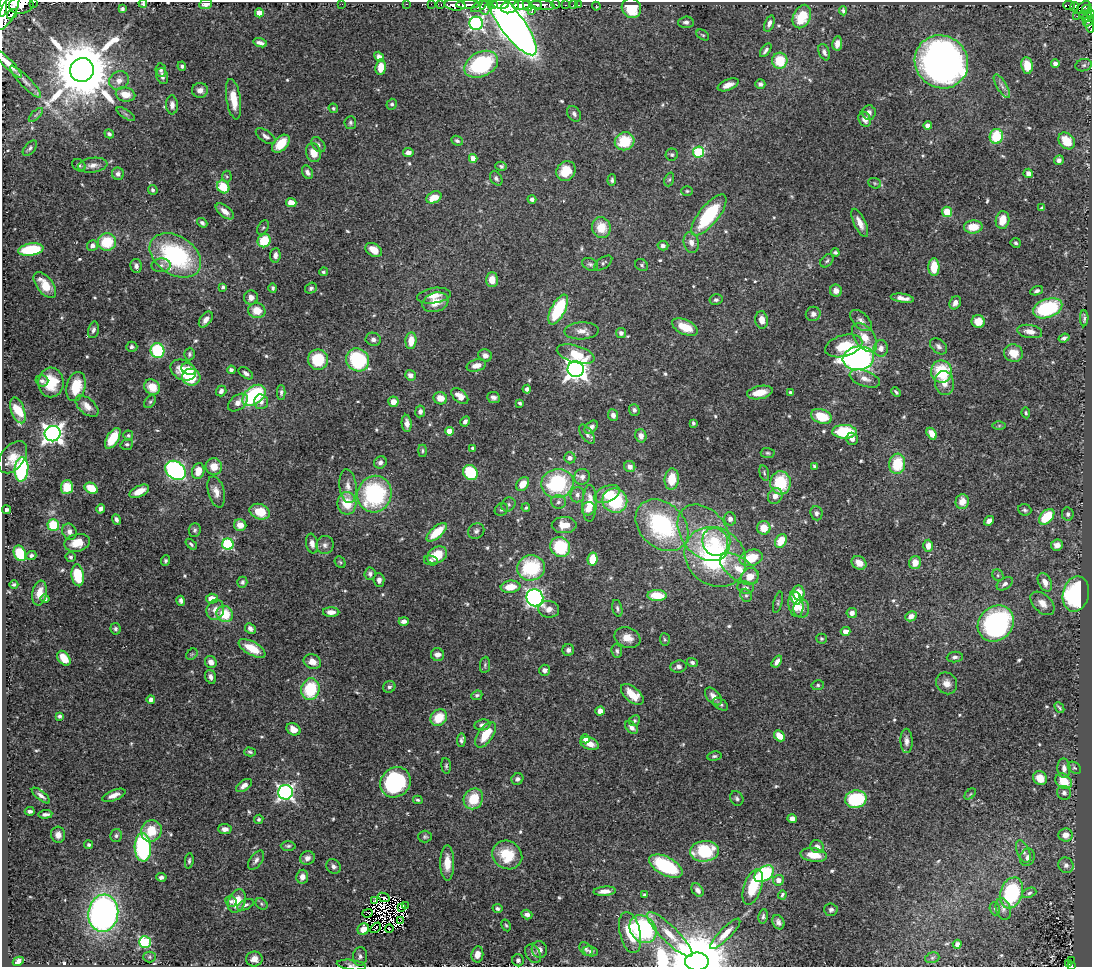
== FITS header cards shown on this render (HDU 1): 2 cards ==
NAXIS1  =                 1090
NAXIS2  =                  965

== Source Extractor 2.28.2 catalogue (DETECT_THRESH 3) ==
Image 1090 x 965 px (HDU 1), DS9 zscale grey, 1 PNG px = 1 image px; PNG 1094 x 969 px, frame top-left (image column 1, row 965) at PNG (2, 2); each listed source drawn as its Kron ellipse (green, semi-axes under 4 px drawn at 4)
Background 0.391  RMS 0.022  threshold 0.0669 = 3 sigma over >= 5 px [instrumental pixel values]
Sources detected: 629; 8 with non-positive FLUX_AUTO (blend fragments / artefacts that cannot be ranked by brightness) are neither listed nor drawn; of the other 621, the 500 brightest by FLUX_AUTO listed and drawn (121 fainter detections omitted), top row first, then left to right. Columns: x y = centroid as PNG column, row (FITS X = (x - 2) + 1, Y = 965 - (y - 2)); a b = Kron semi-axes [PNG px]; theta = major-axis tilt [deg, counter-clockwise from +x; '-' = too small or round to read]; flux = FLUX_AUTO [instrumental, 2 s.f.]
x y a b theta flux
34 2 3 2 - 17
143 3 4 4 - 2.3
206 4 6 5 - 10
342 4 2 2 - 44
406 4 3 2 - 5.2
431 4 2 2 - 4.2
441 4 4 3 - 9.6
501 4 8 3 -3 410
556 4 4 3 - 32
21 5 12 8 8 900
455 5 10 5 -6 450
468 5 12 4 1 350
493 5 5 4 - 340
522 5 8 5 6 440
527 5 6 4 -60 230
537 5 5 4 - 170
543 5 12 5 -10 290
565 5 3 2 - 14
573 5 3 2 - 8.3
579 5 3 2 - 8
1069 5 6 3 -4 36
479 6 9 3 28 120
596 6 4 3 - 6.7
3 7 10 4 85 560
485 7 8 5 77 150
510 7 9 6 19 460
1074 7 5 3 - 11
1083 7 8 5 42 110
631 8 10 9 - 48
122 9 3 3 - 2.6
1087 9 5 4 - 62
8 11 20 7 63 1200
532 11 4 3 - 110
843 11 5 3 - 3.1
259 13 4 4 - 22
12 14 6 4 53 230
1090 14 4 3 - 79
1083 15 4 3 - 11
1077 16 2 2 - 3.8
802 17 12 8 66 47
1087 17 5 3 - 100
1088 21 6 3 46 60
686 22 8 5 3 4.4
476 23 7 6 - 350
511 23 39 12 -53 2000
769 23 8 4 69 5.7
1090 26 7 4 -76 24
703 35 7 4 -35 2.2
260 43 7 4 -16 6.5
837 43 7 5 81 11
766 50 8 4 53 4.7
824 52 8 5 -68 5.2
379 57 6 4 -50 8.7
780 61 8 7 - 48
941 62 27 26 - 940
8 63 20 4 -46 14
481 64 18 12 26 150
1055 64 4 4 - 11
1027 65 8 6 -80 32
1084 65 8 6 15 3.9
182 66 5 4 - 2.8
381 67 8 5 84 19
82 70 12 11 - 15000
161 70 7 5 -82 3.6
162 76 8 6 -73 6.5
119 81 10 9 - 12
25 82 21 5 -46 10
760 84 5 5 - 4.7
728 85 11 5 22 12
1002 86 13 5 -59 6.3
200 90 8 7 - 8.8
125 94 10 7 -12 22
234 99 20 7 -81 28
392 104 5 5 - 3.1
172 105 9 6 -87 7.3
333 108 5 4 - 2.5
869 113 7 7 - 6.2
126 114 10 4 -34 3.8
574 114 8 6 -59 4.7
36 115 9 3 45 3.1
865 119 8 6 -67 10
350 123 6 6 - 3.3
928 126 4 4 - 16
109 134 5 4 - 3.4
266 136 11 5 -35 5.3
996 136 7 6 - 54
457 141 6 4 -24 3.2
625 141 10 9 - 52
1067 141 9 7 -47 35
281 144 10 6 47 29
318 145 8 6 -53 4
30 148 9 5 49 3.9
408 152 5 4 - 7.6
699 152 6 5 - 120
313 153 9 7 -73 22
672 155 6 6 - 2.8
473 158 4 4 - 15
1059 160 5 4 - 6.2
79 165 7 5 -39 3.7
93 165 15 7 6 10
501 166 6 4 -15 2.8
566 171 10 9 - 32
307 172 7 5 -60 5.8
1028 173 4 4 - 7.7
118 174 6 6 - 5.2
227 177 6 4 -87 2.3
496 178 8 5 -56 4.1
669 179 7 4 69 2.5
612 180 6 4 86 3.2
875 183 7 5 -22 2.3
223 187 7 5 -52 46
153 190 5 4 - 3
687 191 5 4 - 2.3
434 197 8 5 26 21
532 199 4 4 - 4.4
291 202 5 4 - 14
1042 208 4 3 - 2.3
225 211 11 5 -37 13
947 212 5 5 - 38
709 215 25 9 51 120
1002 220 9 7 81 22
202 223 5 4 - 3.5
860 223 15 5 -65 12
263 227 8 5 61 2.6
973 227 9 6 4 28
601 228 10 9 - 28
264 241 7 6 - 45
107 242 9 8 - 53
691 242 10 7 -77 9.3
1016 243 5 5 - 3.1
92 246 5 5 - 7
663 246 5 4 - 5.3
31 250 13 6 8 86
374 250 9 6 -32 19
835 253 4 3 - 2.9
175 255 28 19 -33 200
275 255 7 5 85 6.7
827 261 7 5 45 2.9
603 263 10 5 35 3.6
590 264 8 6 -26 3.8
161 265 9 7 2 5.8
642 265 7 5 -37 2.9
136 266 7 5 -78 5.7
934 267 9 5 89 34
323 272 4 4 - 2.3
492 280 7 6 - 17
45 285 15 8 -52 30
223 287 4 3 - 3.3
273 288 5 4 - 3
311 288 6 5 - 3.6
836 291 6 6 - 9
1037 291 6 4 21 3.8
434 296 17 7 8 16
251 297 7 7 - 9.8
902 298 12 4 -8 10
716 300 6 5 - 3.9
435 302 13 9 19 22
955 303 7 5 60 7.3
1048 308 15 9 19 120
558 310 16 7 63 99
257 311 9 7 -13 25
813 314 7 7 - 6.9
1084 318 8 3 89 3.6
206 320 9 5 52 8.3
762 320 9 6 -82 16
861 320 13 7 -44 7.3
978 322 6 6 - 21
685 327 14 7 -25 34
93 330 8 5 76 5.1
582 331 17 8 2 12
1030 331 12 6 -9 12
621 333 5 5 - 5.5
864 337 16 10 -53 22
1064 338 5 4 - 4.3
373 339 7 6 - 5.9
411 341 8 5 85 22
844 346 19 10 16 38
939 346 10 6 -41 5.7
132 347 5 5 - 3.5
881 348 8 7 - 9.4
157 351 7 7 - 120
1013 353 10 8 -23 25
189 354 6 5 - 3.1
576 354 19 8 -16 44
485 355 7 6 - 7.2
858 358 16 12 7 630
318 360 10 10 - 57
358 360 12 11 - 120
476 365 10 6 14 13
188 369 7 5 -25 13
576 369 8 8 - 1100
183 370 13 9 -28 29
231 370 4 4 - 4.1
941 372 11 10 - 78
246 373 8 4 -35 5.2
410 375 5 5 - 6.9
191 377 9 8 - 55
865 379 16 8 -20 12
42 381 6 5 - 5.1
51 382 15 12 88 47
944 383 12 9 -79 16
76 387 15 9 76 48
152 387 8 7 - 25
527 389 4 4 - 5
221 391 5 5 - 5.8
281 392 7 4 90 3.5
760 392 13 6 11 27
790 392 3 3 - 2.5
896 392 5 3 - 2.5
254 395 13 8 40 140
460 396 10 6 -41 15
493 397 6 5 - 5.4
440 398 7 6 - 17
150 402 7 5 53 2.7
261 402 7 7 - 7.9
393 402 5 5 - 16
238 403 11 7 36 10
520 403 3 3 - 2.6
87 406 13 7 -41 15
18 410 13 6 -70 49
634 410 6 5 - 3.7
420 411 6 5 - 5.1
1026 413 5 3 - 2.3
613 415 6 5 - 7.1
821 416 11 7 -20 45
465 421 5 4 - 4.5
407 423 8 5 -85 7.8
693 423 4 3 - 2.6
999 425 6 4 1 2.3
591 427 8 5 48 6.1
449 431 4 4 - 22
844 432 12 7 -2 78
53 434 8 7 - 850
587 434 11 5 -55 5.4
932 434 6 4 -57 16
128 435 5 5 - 2.6
641 436 7 5 -76 9
113 438 11 6 59 46
852 439 6 5 - 7.5
127 444 6 5 - 3
473 448 4 4 - 5.1
422 451 6 4 90 2.4
768 453 7 5 -3 2.8
13 457 18 11 53 23
570 458 6 5 - 7.3
380 462 6 5 - 5.1
897 464 10 8 83 53
814 466 4 3 - 2.5
214 467 8 8 - 19
630 467 6 5 - 6.4
21 469 12 7 84 210
176 470 11 8 -40 380
198 471 8 6 74 21
470 473 8 7 - 81
764 473 8 4 -76 2.8
582 477 8 7 - 6.8
672 479 11 7 84 31
557 483 16 14 12 140
781 483 11 10 - 72
523 484 7 5 49 20
348 486 17 8 -83 13
67 487 7 6 - 31
91 488 7 5 -28 33
139 491 10 5 26 17
216 492 16 8 -75 13
374 494 18 17 - 180
607 494 13 8 24 27
577 495 7 7 - 5.8
775 496 8 7 - 11
615 501 12 12 - 91
558 502 7 7 - 5.2
962 502 7 6 - 15
347 503 11 9 -90 40
590 503 18 7 88 25
508 505 7 6 - 4
526 508 4 4 - 2.5
101 509 5 4 - 5.6
588 509 7 6 - 15
7 510 4 3 - 4.2
501 510 7 6 - 3.1
1025 510 7 5 -21 3.2
260 512 10 7 -20 37
816 513 7 6 - 4.8
1068 514 7 5 -79 4.3
1047 517 9 6 46 54
116 519 5 4 - 4.9
730 519 6 6 - 7.7
989 521 5 4 - 7.5
53 525 6 5 - 56
240 525 6 6 - 15
564 525 12 8 0 20
662 525 29 22 -43 190
764 528 7 6 - 22
195 530 7 6 - 3.4
476 531 8 7 - 5.1
69 532 8 7 - 7.4
437 532 12 5 41 41
704 533 31 22 -51 68
781 541 7 5 58 30
715 542 14 12 -66 43
77 543 13 8 12 24
191 544 7 4 -41 3.1
228 544 6 5 - 160
312 544 10 6 -80 8.3
325 545 9 8 - 6.9
1057 545 6 5 - 8.7
928 546 6 5 - 14
560 547 10 9 - 88
20 553 8 6 -70 72
31 555 5 4 - 3.9
437 555 10 8 31 37
71 557 5 5 - 3
715 557 32 28 -40 250
751 558 12 8 18 40
593 559 6 5 - 32
165 561 5 4 - 2.8
431 561 7 5 -10 3.1
340 562 6 5 - 2.3
859 563 8 6 -34 16
915 563 6 6 - 17
531 568 14 12 14 110
739 569 22 11 -34 31
370 574 6 5 - 4.9
78 575 11 6 -83 54
998 575 6 5 - 2.6
750 576 9 8 - 19
379 580 7 5 -85 7.1
242 582 5 5 - 3.3
1045 582 10 6 -64 12
1005 584 9 5 33 5.5
14 585 4 3 - 2.4
510 587 10 6 7 27
745 587 8 6 -7 5.9
40 593 12 7 80 16
799 593 7 6 - 25
1076 594 18 13 77 220
657 595 9 5 -1 44
746 595 7 5 -68 3.3
795 597 7 4 -69 8.6
535 598 8 8 - 410
45 599 4 3 - 4.1
212 599 6 5 - 20
181 601 5 4 - 3.7
778 602 11 4 75 2.9
1042 603 14 9 -44 13
796 604 13 7 -83 32
617 608 9 5 -76 3.6
801 608 9 8 - 12
549 609 10 8 -8 11
215 610 10 8 68 13
331 612 8 5 0 9.9
852 613 5 5 - 7.5
225 614 8 7 - 43
911 616 6 5 - 9.2
404 621 5 4 - 6.9
996 624 19 17 45 270
250 628 6 4 -44 6.4
116 629 6 5 - 3.6
846 632 5 4 - 9.9
627 638 13 10 -21 18
665 639 6 5 - 2.4
821 639 5 5 - 2.5
252 648 15 6 -30 33
568 650 6 6 - 5.5
617 651 7 5 -81 3.6
192 654 6 5 - 2.3
438 655 7 6 - 9.7
955 657 8 5 5 4.7
64 658 8 5 -53 26
777 661 7 4 55 6.9
211 662 6 5 - 10
312 662 9 7 -20 14
692 662 5 4 - 3.8
485 665 8 5 83 3
678 666 8 6 8 7.3
544 670 5 5 - 6
211 677 7 5 -71 6.1
947 683 11 10 - 13
818 685 6 5 - 3.1
389 687 6 5 - 4
310 689 11 9 75 75
632 694 13 7 -40 28
477 695 6 4 23 3
713 696 10 6 -47 11
151 699 4 4 - 6.8
720 704 8 5 -34 4
1059 708 6 2 -50 2.4
600 711 5 4 - 12
59 716 4 4 - 3.2
439 718 9 7 44 36
634 721 5 5 - 3.3
482 725 8 5 8 5.5
631 728 7 5 -45 6.4
293 729 7 5 -30 12
485 735 15 7 55 32
779 736 6 4 -48 24
585 739 4 4 - 9.9
461 740 7 4 84 3.8
906 741 12 6 -89 7.7
590 744 10 6 -20 14
250 752 6 3 -16 2.7
714 756 7 4 7 3.1
446 766 8 4 -84 2.9
1064 768 9 6 -87 7.8
1074 768 7 5 -38 2.9
1040 778 7 6 - 18
517 779 6 5 - 3.9
1064 781 9 7 -39 34
395 782 16 14 46 180
244 785 9 5 34 7.9
285 792 7 7 - 460
1064 793 7 7 - 5
970 794 7 4 44 2.3
114 795 12 5 21 11
41 796 11 4 -39 6.5
737 798 8 6 -60 3.9
473 799 11 9 59 42
856 799 11 8 13 100
418 800 5 3 - 2.3
30 811 5 3 - 4.1
45 814 7 3 6 5
259 819 5 4 - 2.7
792 819 4 4 - 8.6
225 829 6 5 - 7.8
151 831 11 10 - 36
58 835 8 7 - 9.1
1066 835 7 6 - 12
116 836 6 5 - 3.4
425 837 7 6 - 3
88 845 4 4 - 2.9
288 846 7 4 1 3.1
143 847 14 8 -87 220
817 847 7 6 - 8.5
705 851 14 10 5 87
1023 851 12 6 -66 7.1
507 855 15 13 -34 52
814 855 13 6 -8 25
1027 857 9 7 69 7.6
307 858 7 6 - 7
256 860 11 6 54 5.9
189 861 7 4 82 2.7
447 863 17 7 -90 21
1066 865 8 7 - 5.7
333 866 8 7 - 5.8
666 866 18 9 -28 120
764 874 11 7 34 120
161 877 5 4 - 4.6
302 877 7 6 - 9.2
778 880 5 5 - 10
753 887 18 8 71 56
698 890 7 5 -54 6.4
605 891 11 4 4 11
1011 893 16 11 71 150
1029 893 7 5 23 3.3
644 895 3 3 - 2.7
782 895 4 3 - 2.5
384 897 6 4 -26 11
231 901 6 5 - 3.9
237 901 12 8 68 30
374 901 4 2 - 2.4
261 904 6 5 - 2.6
245 905 9 5 26 4.4
405 905 3 2 - 4
402 908 4 2 - 2.3
497 908 5 4 - 3.6
995 909 7 5 -72 2.8
1003 909 11 7 -72 6.9
831 910 6 6 - 4.2
103 913 19 15 82 530
367 913 5 2 - 3.7
527 914 5 4 - 6.4
763 916 7 4 82 3.2
400 921 3 3 - 3.1
778 922 7 5 -63 5.4
506 925 6 4 -62 2.4
376 928 6 2 46 3.6
363 929 6 5 - 13
389 929 4 3 - 3
643 929 15 12 -51 170
630 933 21 10 -77 44
670 934 31 8 -44 29
725 934 20 5 45 14
145 942 6 5 - 150
957 944 4 4 - 8.6
586 949 8 5 -46 3.7
539 950 8 7 - 7.4
591 951 7 5 -13 3.4
477 954 8 6 80 15
533 954 10 7 -56 7
360 956 9 7 83 5.5
150 957 6 5 - 2.8
932 958 7 5 18 3
254 959 8 7 - 10
518 960 6 6 - 4.6
18 961 6 4 30 7
697 961 12 9 0 15000
1072 961 3 2 - 5.8
1069 964 4 3 - 17
351 965 15 5 -7 4.2
1071 966 3 2 - 14
At the frame edge (FLAGS 8, measured only in part): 12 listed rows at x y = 34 2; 143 3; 206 4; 21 5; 3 7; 1090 14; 1090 26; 8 63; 1084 65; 697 961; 351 965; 1071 966
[121 fainter detections neither listed nor drawn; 8 non-positive-flux detections neither listed nor drawn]